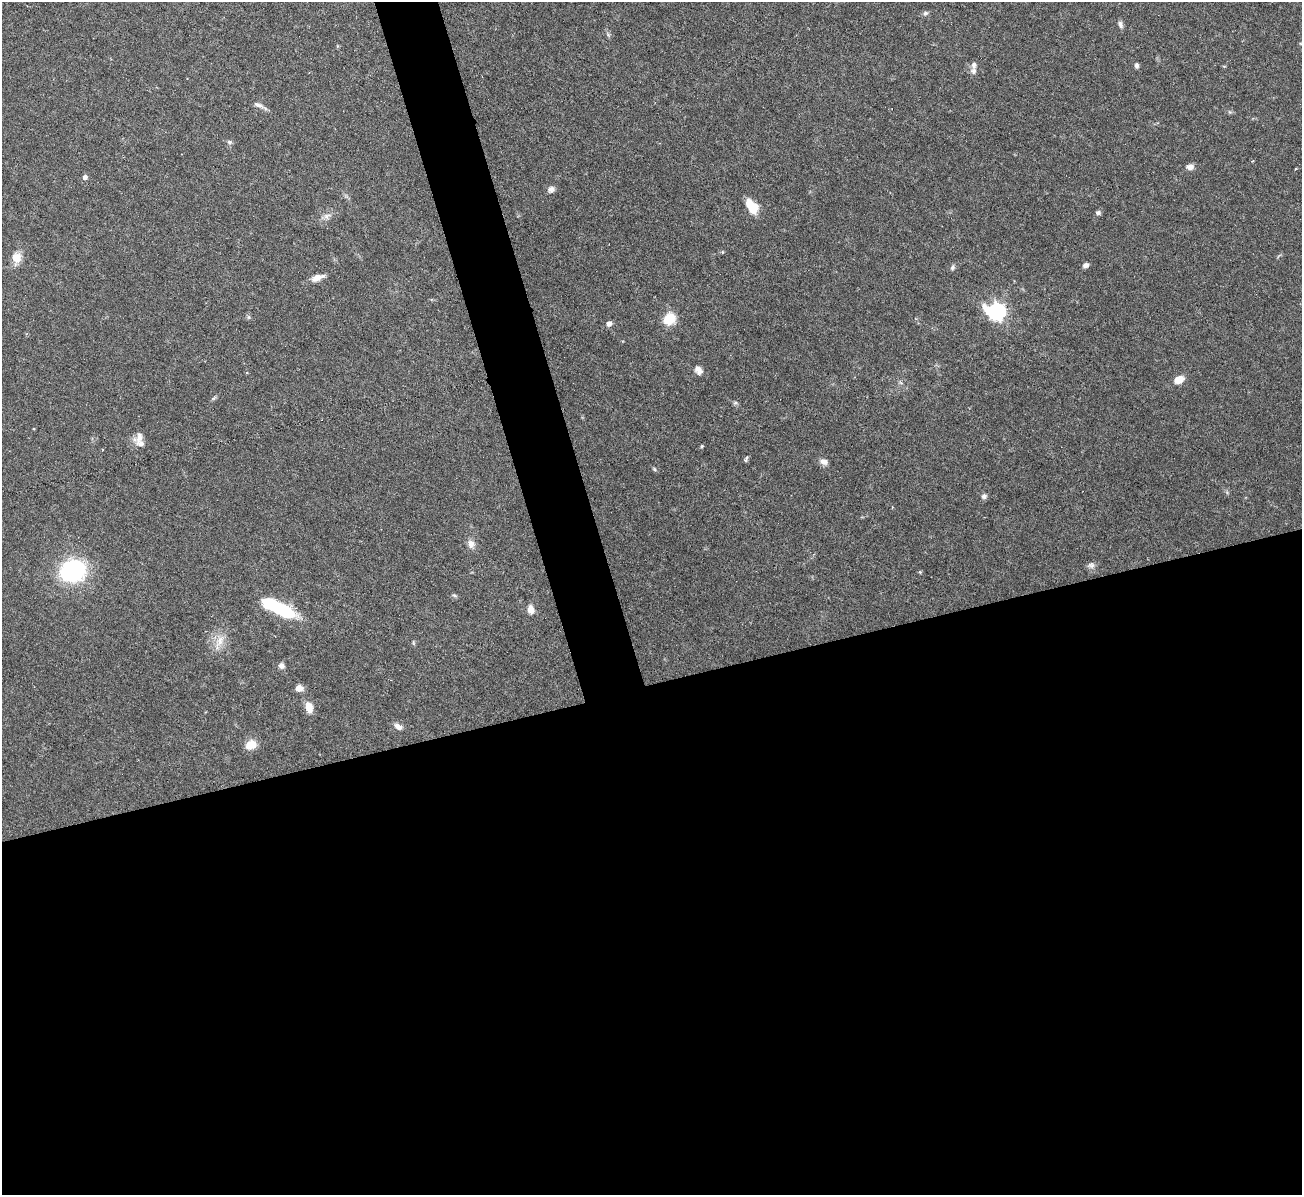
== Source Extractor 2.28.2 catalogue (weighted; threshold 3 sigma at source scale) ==
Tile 15 of 4 x 4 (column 3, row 4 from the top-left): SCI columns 2599-3898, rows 145-1337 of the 5198 x 5182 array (HDU 1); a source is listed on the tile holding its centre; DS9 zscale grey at full resolution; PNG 1304 x 1197 px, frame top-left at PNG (2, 2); no overlay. Shown black and unused: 46% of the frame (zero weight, under 3 of 6 exposures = <1% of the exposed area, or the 3 px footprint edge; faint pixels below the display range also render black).
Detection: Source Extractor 2.28.2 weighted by HDU 2 'WHT'; one run over the whole footprint, this tile lists its part. Background 0.0886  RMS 0.0033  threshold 0.0136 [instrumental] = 3 sigma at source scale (4.09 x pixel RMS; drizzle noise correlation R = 1.36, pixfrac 0.8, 0.05/0.05 arcsec/px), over >= 5 px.
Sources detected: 46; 2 inside a brighter object's white glare — not listed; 2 inside a brighter listed object's ellipse — not listed separately; the other 42 listed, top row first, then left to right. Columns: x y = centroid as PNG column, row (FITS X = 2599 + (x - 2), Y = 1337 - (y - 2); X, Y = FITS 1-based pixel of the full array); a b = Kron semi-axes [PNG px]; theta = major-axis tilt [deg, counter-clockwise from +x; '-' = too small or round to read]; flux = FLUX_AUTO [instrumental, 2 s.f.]
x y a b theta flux
925 13 7 5 4 0.7
1120 24 11 6 -72 0.96
1136 65 7 5 -89 0.77
974 71 9 7 -86 1.2
259 105 17 6 -21 1.3
230 142 7 5 -4 0.7
1190 167 9 7 9 1.4
85 177 6 5 - 0.98
551 189 10 8 33 1.2
752 208 13 12 - 5.2
1098 213 6 5 - 0.8
327 216 10 8 32 1.5
16 258 12 10 90 4
1086 265 6 5 - 1.3
953 267 6 6 - 0.65
317 277 16 7 20 2.5
997 311 8 7 - 100
249 317 6 4 -90 0.5
669 319 15 12 47 5.7
609 324 5 5 - 1.5
699 370 11 8 -48 1.8
1179 380 12 8 25 3
735 403 6 4 1 0.51
139 437 17 8 73 2.1
702 446 4 4 - 0.37
746 459 9 3 70 0.5
824 462 9 7 -17 1.5
654 469 6 4 -47 0.42
984 496 7 7 - 0.88
471 544 11 9 90 1.9
1091 565 10 8 -1 1.2
73 571 18 14 19 49
920 572 5 4 - 0.33
455 595 7 4 -19 0.51
530 609 10 8 -79 2.3
282 610 24 10 -28 24
220 641 19 8 65 3.5
281 666 7 6 - 1.3
299 688 7 6 - 2.4
309 707 12 7 -76 3.5
398 726 10 6 -30 1.6
251 745 13 10 27 3.8